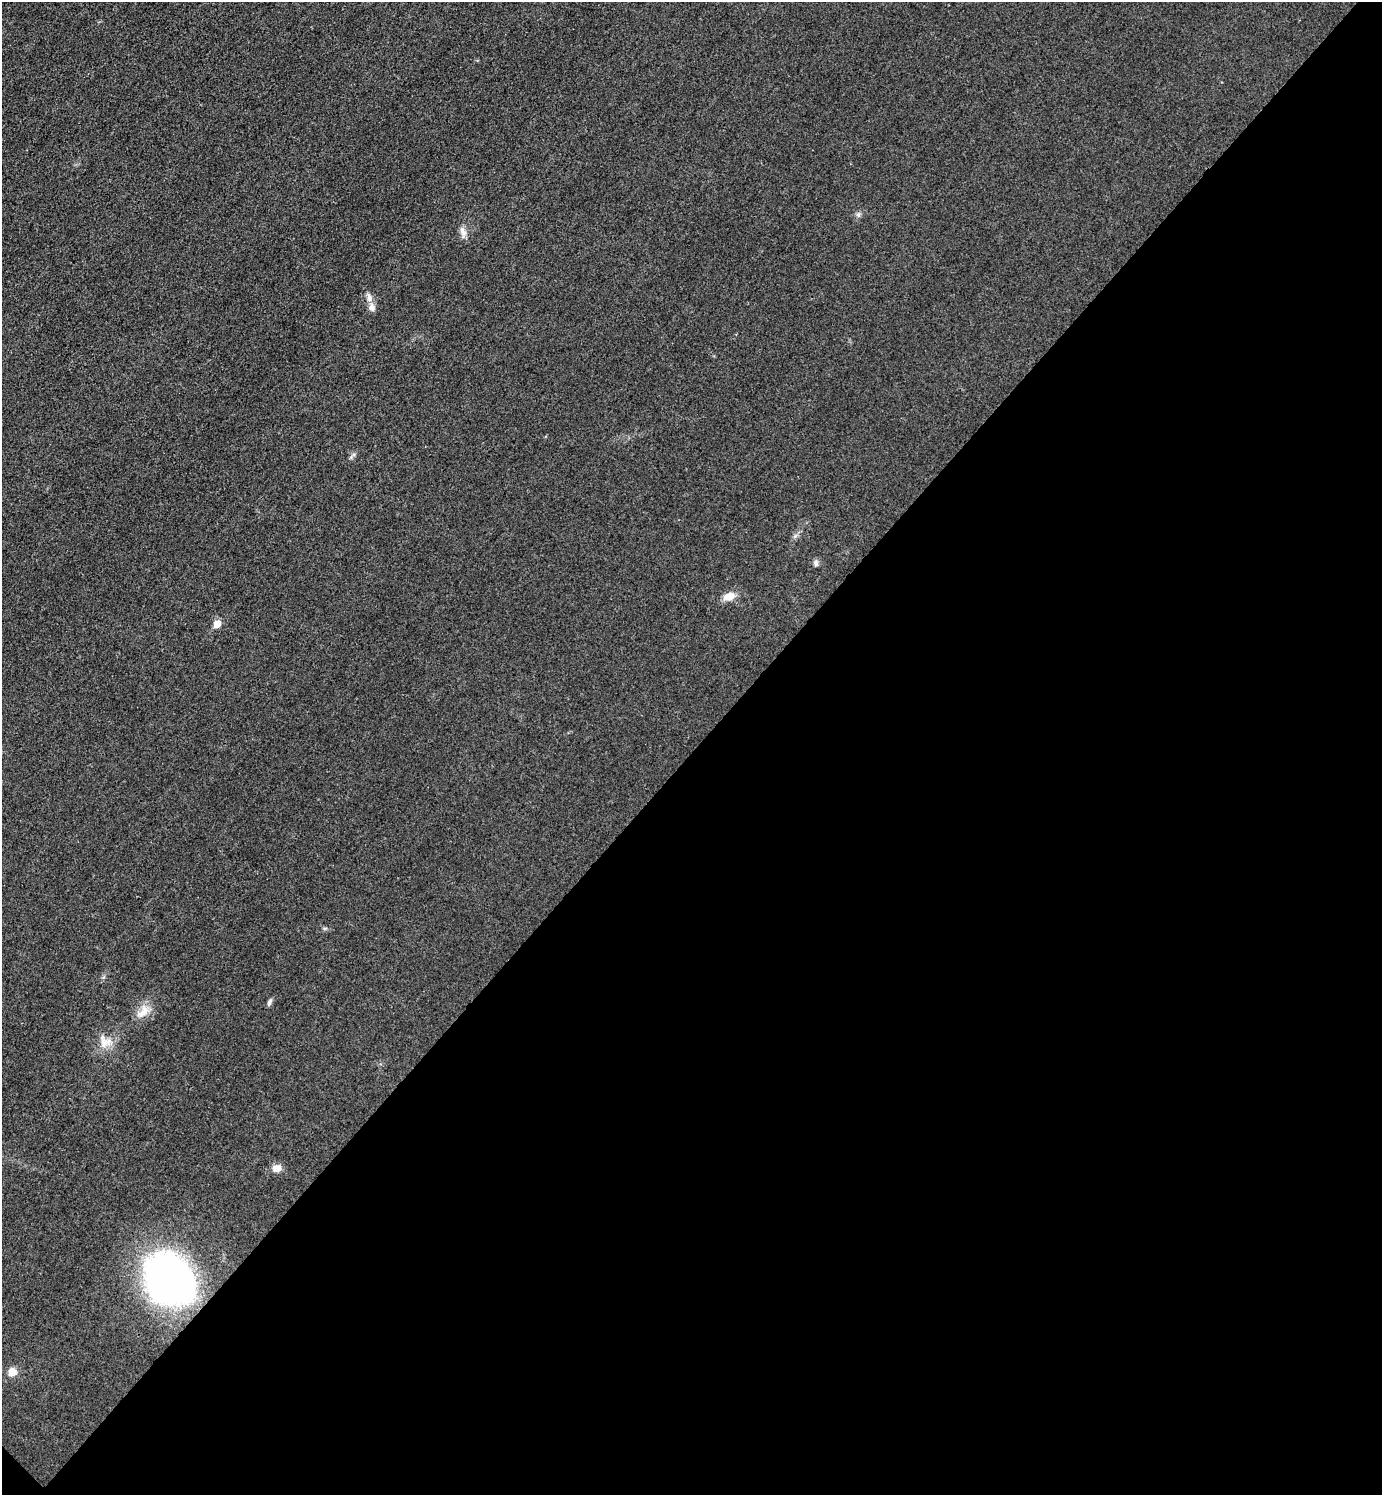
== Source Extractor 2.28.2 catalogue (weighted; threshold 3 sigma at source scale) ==
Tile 15 of 4 x 4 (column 3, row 4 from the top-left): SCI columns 3063-4442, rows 4-1496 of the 5981 x 5980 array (HDU 1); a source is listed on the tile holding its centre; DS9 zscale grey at full resolution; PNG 1384 x 1497 px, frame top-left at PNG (2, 2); no overlay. Shown black and unused: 50% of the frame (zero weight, under 3 of 4 exposures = <1% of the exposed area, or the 3 px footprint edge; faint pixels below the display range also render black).
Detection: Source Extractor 2.28.2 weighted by HDU 2 'WHT'; one run over the whole footprint, this tile lists its part. Background 0.0332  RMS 0.0048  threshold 0.0216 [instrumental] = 3 sigma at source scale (4.5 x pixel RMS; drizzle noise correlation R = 1.50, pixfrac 1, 0.05/0.05 arcsec/px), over >= 5 px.
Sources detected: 15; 1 inside a brighter listed object's ellipse — not listed separately; the other 14 listed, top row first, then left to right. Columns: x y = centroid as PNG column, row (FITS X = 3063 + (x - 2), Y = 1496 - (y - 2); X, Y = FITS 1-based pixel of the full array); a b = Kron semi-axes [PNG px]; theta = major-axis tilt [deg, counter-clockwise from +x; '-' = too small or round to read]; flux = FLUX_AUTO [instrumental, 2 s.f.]
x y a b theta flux
858 215 8 6 89 1.3
463 232 17 7 -73 2.9
369 297 15 7 -76 2.9
795 536 8 5 45 1.3
816 563 9 6 -89 1.4
729 596 13 9 19 5.8
217 624 6 5 - 7.9
325 928 6 4 18 0.7
269 1002 10 5 67 1.3
143 1012 23 13 45 7
105 1042 21 16 -46 7.7
277 1168 11 8 4 4.1
169 1280 52 44 -59 190
12 1372 9 8 - 5